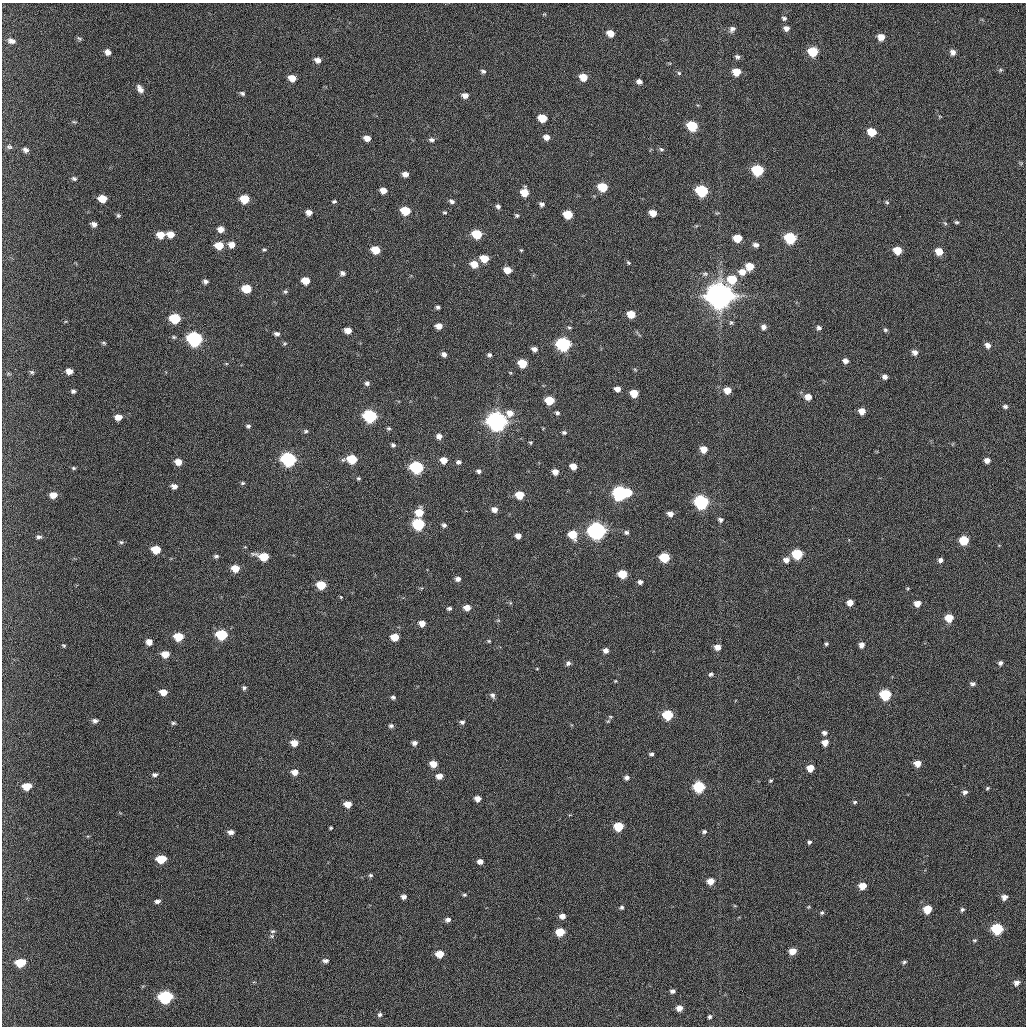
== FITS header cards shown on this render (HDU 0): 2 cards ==
NAXIS1  =                 1024 / length of data axis 1
NAXIS2  =                 1024 / length of data axis 2

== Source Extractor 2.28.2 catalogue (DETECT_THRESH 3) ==
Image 1024 x 1024 px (HDU 0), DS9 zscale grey, 1 PNG px = 1 image px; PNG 1028 x 1028 px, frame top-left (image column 1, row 1024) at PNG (2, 3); no overlay
Background 426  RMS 11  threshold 34.3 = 3 sigma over >= 5 px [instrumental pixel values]
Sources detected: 270; all 270 listed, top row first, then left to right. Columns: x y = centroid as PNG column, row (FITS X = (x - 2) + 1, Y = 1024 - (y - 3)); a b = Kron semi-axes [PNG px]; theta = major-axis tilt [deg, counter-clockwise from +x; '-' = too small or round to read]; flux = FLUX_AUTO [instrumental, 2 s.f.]
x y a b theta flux
544 14 5 5 - 8.9e+02
784 18 6 4 -26 1.5e+03
786 28 7 6 - 3.6e+03
732 29 9 7 47 3.2e+03
610 33 7 6 - 8.2e+03
881 37 6 6 - 7.2e+03
79 39 7 5 -39 1.2e+03
11 41 10 6 -14 3.4e+03
107 52 7 6 - 3.9e+03
813 52 7 6 - 2.9e+04
953 52 6 6 - 3.7e+03
737 57 6 5 - 2.2e+03
317 60 7 6 - 4.3e+03
1000 70 6 5 - 1.3e+03
483 71 6 5 - 1.8e+03
736 72 7 6 - 1.2e+04
679 73 6 5 - 1.2e+03
583 77 7 6 - 1.2e+04
292 78 7 5 -18 9.1e+03
639 81 6 5 - 3.1e+03
140 89 10 6 -57 4.3e+03
242 93 7 5 -27 1.7e+03
465 95 6 5 - 4.7e+03
542 118 7 6 - 1.7e+04
74 122 6 4 -18 9.4e+02
692 126 7 6 - 4.3e+04
872 132 6 6 - 1.7e+04
546 137 7 6 - 4.7e+03
367 138 6 5 - 5.7e+03
432 140 7 5 -11 2.1e+03
9 147 9 7 -15 1.9e+03
661 149 7 6 - 1.5e+03
26 150 7 5 -32 2.6e+03
757 170 7 6 - 6.5e+04
405 174 6 5 - 4.8e+03
74 179 7 5 -23 1.6e+03
603 187 6 6 - 2.8e+04
383 190 6 5 - 5.7e+03
702 191 7 6 - 7.9e+04
524 192 7 6 - 1.3e+04
102 198 7 6 - 1.3e+04
245 199 7 6 - 2.2e+04
334 201 6 5 - 1.2e+03
452 201 6 5 - 2.4e+03
887 202 6 4 -24 1.0e+03
542 204 6 5 - 2.3e+03
498 206 6 5 - 2.1e+03
405 211 7 5 -14 2.4e+04
309 212 6 5 - 4.7e+03
445 212 5 4 - 9.9e+02
653 213 6 5 - 8.4e+03
568 214 6 6 - 2.4e+04
118 215 5 5 - 1.3e+03
517 215 5 4 - 1.3e+03
956 222 6 4 -13 1.1e+03
945 223 7 4 -45 1.1e+03
94 224 5 4 - 3.1e+03
221 229 6 5 - 5.9e+03
170 234 6 5 - 7.8e+03
477 234 7 6 - 3.2e+04
161 235 7 6 - 1.1e+04
737 238 6 5 - 1.6e+04
790 238 7 6 - 6.8e+04
219 245 7 6 - 1.4e+04
231 245 7 6 - 6.1e+03
756 245 6 5 - 3.0e+03
264 250 5 4 - 1.1e+03
376 250 6 5 - 1.7e+04
521 250 4 3 - 7.5e+02
897 250 6 6 - 1.5e+04
939 251 6 6 - 1.2e+04
484 258 6 5 - 1.7e+04
628 263 6 4 -48 1.1e+03
474 264 7 6 - 1.1e+04
750 266 7 6 - 1.2e+04
507 270 6 5 - 1.0e+04
742 272 8 7 - 6.7e+03
342 273 6 5 - 2.3e+03
705 274 8 6 -10 1.8e+03
732 279 9 7 0 2.6e+04
205 281 5 4 - 2.3e+03
306 281 6 5 - 1.2e+04
246 289 7 6 - 2.1e+04
285 292 6 6 - 1.3e+03
719 296 9 8 - 1.8e+06
438 307 4 3 - 1.7e+03
631 314 6 5 - 1.4e+04
175 318 7 6 - 4.1e+04
731 323 7 5 -75 1.4e+03
439 326 6 5 - 6.4e+03
569 327 6 4 -2 1.0e+03
763 327 6 6 - 3.4e+03
819 328 6 6 - 2.3e+03
348 330 6 5 - 8.0e+03
885 330 5 5 - 1.3e+03
277 334 6 4 -7 2.3e+03
174 337 6 4 -21 1.1e+03
195 339 8 7 - 2.1e+05
104 343 6 4 -17 1.1e+03
284 343 5 5 - 1.0e+03
563 344 7 6 - 1.7e+05
988 345 7 5 -44 4.0e+03
534 349 6 5 - 3.3e+03
915 352 6 5 - 3.7e+03
444 354 6 5 - 3.1e+03
489 355 5 4 - 2.0e+03
845 361 5 5 - 3.5e+03
523 363 6 6 - 2.3e+04
69 371 6 5 - 6.2e+03
32 372 6 4 -16 1.2e+03
885 377 5 5 - 3.2e+03
367 383 5 5 - 2.3e+03
617 389 5 5 - 4.8e+03
727 390 7 6 - 9.3e+03
73 391 5 4 - 1.8e+03
634 393 6 5 - 1.6e+04
808 397 6 6 - 7.5e+03
549 400 6 6 - 2.2e+04
1005 406 6 5 - 1.8e+03
862 411 5 5 - 6.7e+03
557 413 5 5 - 1.7e+03
370 416 7 6 - 1.3e+05
118 417 6 5 - 7.6e+03
497 421 9 7 18 7.1e+05
248 426 6 4 -4 1.5e+03
389 428 5 5 - 1.3e+03
306 431 6 5 - 1.3e+03
564 432 5 5 - 1.5e+03
439 436 6 6 - 4.3e+03
531 442 5 5 - 9.6e+02
393 445 5 4 - 1.5e+03
704 449 6 5 - 9.1e+03
289 459 7 6 - 2.0e+05
352 459 7 6 - 3.1e+04
444 460 6 5 - 9.2e+03
987 460 5 5 - 4.5e+03
178 462 6 6 - 7.4e+03
458 462 6 5 - 2.4e+03
573 466 6 5 - 7.7e+03
417 467 7 6 - 1.1e+05
73 468 6 4 -27 1.2e+03
478 471 6 5 - 2.0e+03
555 472 5 5 - 5.3e+03
358 478 5 4 - 1.0e+03
242 483 5 4 - 1.2e+03
174 486 6 5 - 4.0e+03
628 492 5 5 - 1.3e+04
620 493 7 7 - 1.8e+05
53 495 6 5 - 7.8e+03
520 495 6 6 - 1.6e+04
701 502 7 6 - 1.9e+05
494 509 6 5 - 4.9e+03
419 513 7 7 - 1.4e+04
670 514 5 5 - 4.7e+03
720 520 6 5 - 1.9e+03
418 524 7 6 - 7.8e+04
444 525 5 5 - 1.9e+03
597 530 8 7 - 4.1e+05
626 532 5 5 - 1.7e+03
573 535 7 6 - 1.9e+04
518 536 5 5 - 5.1e+03
39 537 7 5 -11 1.9e+03
964 540 6 6 - 2.7e+04
121 542 6 5 - 1.3e+03
156 550 6 6 - 2.0e+04
797 554 6 6 - 4.7e+04
216 556 7 5 -1 1.6e+03
264 557 9 5 -12 2.5e+04
664 557 6 6 - 3.9e+04
786 560 7 6 - 4.7e+03
940 560 5 5 - 2.6e+03
235 568 6 6 - 1.3e+04
622 574 6 6 - 2.3e+04
458 579 6 5 - 3.1e+03
640 582 5 4 - 2.4e+03
321 585 6 6 - 2.4e+04
341 597 4 4 - 7.2e+02
850 602 5 5 - 6.6e+03
510 603 5 3 - 8.5e+02
917 603 6 5 - 7.2e+03
449 608 6 5 - 1.8e+03
467 608 6 5 - 7.0e+03
949 618 6 5 - 1.6e+04
498 620 6 3 -18 8.6e+02
422 623 6 5 - 6.5e+03
222 635 7 6 - 5.4e+04
179 637 6 6 - 2.3e+04
395 637 6 5 - 1.4e+04
489 641 5 4 - 8.7e+02
149 642 6 6 - 4.9e+03
826 644 5 4 - 1.2e+03
861 645 5 5 - 4.6e+03
64 646 4 4 - 9.1e+02
717 647 6 5 - 5.7e+03
606 651 6 5 - 3.4e+03
165 654 6 6 - 1.1e+04
568 663 6 5 - 2.2e+03
1000 663 5 4 - 2.2e+03
537 669 4 3 - 5.8e+02
711 674 6 5 - 1.6e+03
615 681 4 3 - 6.8e+02
973 684 6 5 - 2.1e+03
244 688 5 5 - 1.7e+03
163 692 6 5 - 8.1e+03
492 695 8 6 -57 2.3e+03
885 695 6 6 - 6.0e+04
393 697 5 5 - 1.7e+03
668 715 6 6 - 4.3e+04
610 717 5 5 - 1.1e+03
95 721 7 5 -2 2.4e+03
462 722 6 5 - 2.1e+03
173 723 6 4 -1 1.3e+03
391 726 6 5 - 1.9e+03
824 733 6 5 - 2.5e+03
825 742 6 5 - 7.5e+03
294 743 6 5 - 8.9e+03
414 743 6 5 - 2.9e+03
651 754 5 4 - 1.7e+03
917 763 6 5 - 8.3e+03
433 764 6 5 - 9.4e+03
810 768 6 5 - 1.1e+04
295 772 6 5 - 6.4e+03
155 775 7 5 6 2.1e+03
439 776 6 5 - 5.8e+03
627 777 5 5 - 2.7e+03
771 781 5 4 - 9.4e+02
27 786 8 6 10 1.3e+04
699 787 7 6 - 6.8e+04
987 788 5 4 - 1.0e+03
965 792 6 5 - 2.5e+03
478 799 5 5 - 5.7e+03
855 802 5 4 - 1.2e+03
348 804 6 5 - 9.2e+03
618 826 6 6 - 2.7e+04
331 828 3 3 - 9.0e+02
704 831 6 5 - 1.7e+03
231 832 7 5 -7 3.6e+03
809 842 4 4 - 1.6e+03
161 859 7 5 4 2.2e+04
480 862 5 5 - 4.4e+03
370 875 6 5 - 1.4e+03
710 881 6 5 - 9.7e+03
862 886 6 5 - 1.1e+04
464 895 5 4 - 1.1e+03
404 897 5 5 - 3.1e+03
1004 897 6 5 - 4.2e+03
157 901 6 5 - 2.4e+03
621 907 5 4 - 1.4e+03
808 907 5 4 - 8.2e+02
927 909 6 6 - 2.0e+04
962 910 5 5 - 1.5e+03
822 913 6 5 - 1.4e+03
562 916 6 5 - 4.4e+03
448 919 6 5 - 2.9e+03
997 929 7 6 - 7.3e+04
272 931 7 5 2 1.3e+03
560 932 6 5 - 2.1e+04
272 936 5 5 - 1.2e+03
974 940 6 4 1 1.0e+03
793 951 6 5 - 9.6e+03
440 954 6 5 - 1.4e+04
325 961 7 5 -4 2.5e+03
20 962 9 6 11 1.8e+04
904 962 6 4 32 1.3e+03
1016 983 7 5 41 4.1e+03
673 991 5 4 - 2.4e+03
165 997 8 6 8 1.3e+05
679 1008 5 5 - 6.2e+03
380 1014 6 5 - 1.9e+03
710 1017 5 4 - 1.4e+03